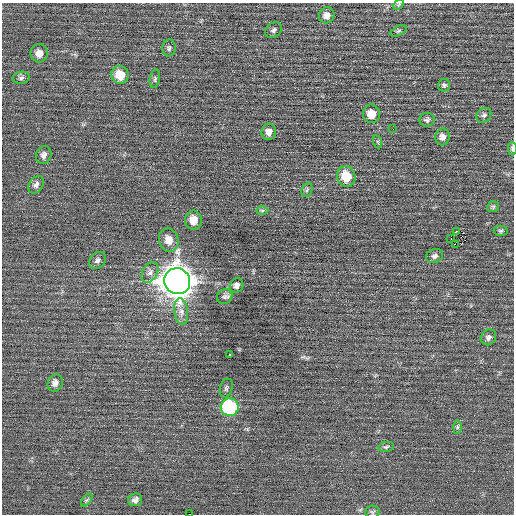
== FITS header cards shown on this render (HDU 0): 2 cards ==
NAXIS1  =                  512 / Axis length
NAXIS2  =                  512 / Axis length

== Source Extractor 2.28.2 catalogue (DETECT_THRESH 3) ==
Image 512 x 512 px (HDU 0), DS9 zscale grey, 1 PNG px = 1 image px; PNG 516 x 516 px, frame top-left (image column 1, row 512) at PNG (2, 3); each listed source drawn as its Kron ellipse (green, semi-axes under 4 px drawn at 4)
Background 0.0569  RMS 0.69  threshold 2.06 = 3 sigma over >= 5 px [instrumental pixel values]
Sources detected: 48; all 48 listed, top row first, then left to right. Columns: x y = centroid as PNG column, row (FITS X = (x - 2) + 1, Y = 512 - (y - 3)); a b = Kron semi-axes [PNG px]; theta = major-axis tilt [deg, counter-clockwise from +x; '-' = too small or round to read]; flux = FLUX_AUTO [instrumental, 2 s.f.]
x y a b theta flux
399 5 6 4 44 60
327 15 8 7 - 270
274 30 9 7 35 140
398 31 8 4 27 84
169 48 8 6 87 110
39 53 9 8 - 350
120 75 9 8 - 850
21 78 8 6 11 120
155 79 9 5 79 93
444 85 6 6 - 89
372 114 9 8 - 610
484 115 8 6 42 120
427 120 8 7 - 120
393 129 2 2 - 99
269 132 8 7 - 260
442 137 8 7 - 220
378 142 6 4 -71 62
512 149 7 3 -89 100
44 155 9 7 69 190
346 176 10 9 - 1100
36 185 9 6 55 170
307 190 7 5 70 100
493 207 6 5 - 83
262 210 6 4 0 72
193 220 9 8 - 560
456 231 2 2 - 98
501 231 7 5 0 81
451 239 3 2 - 1500
169 240 12 9 -74 520
455 244 3 2 - 150
434 256 9 6 20 160
98 260 9 7 46 160
150 272 11 7 60 240
177 281 13 12 - 68000
237 285 7 6 - 190
225 297 8 7 - 140
181 312 13 7 -82 280
488 337 8 7 - 170
229 354 3 3 - 310
55 383 9 7 70 220
226 388 9 6 75 110
230 407 9 8 - 4500
457 427 6 4 89 73
386 447 8 5 11 100
87 500 7 4 53 76
135 500 7 6 - 190
372 512 7 6 - 96
189 514 2 2 - 220
At the frame edge (FLAGS 8, measured only in part): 2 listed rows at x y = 512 149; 189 514